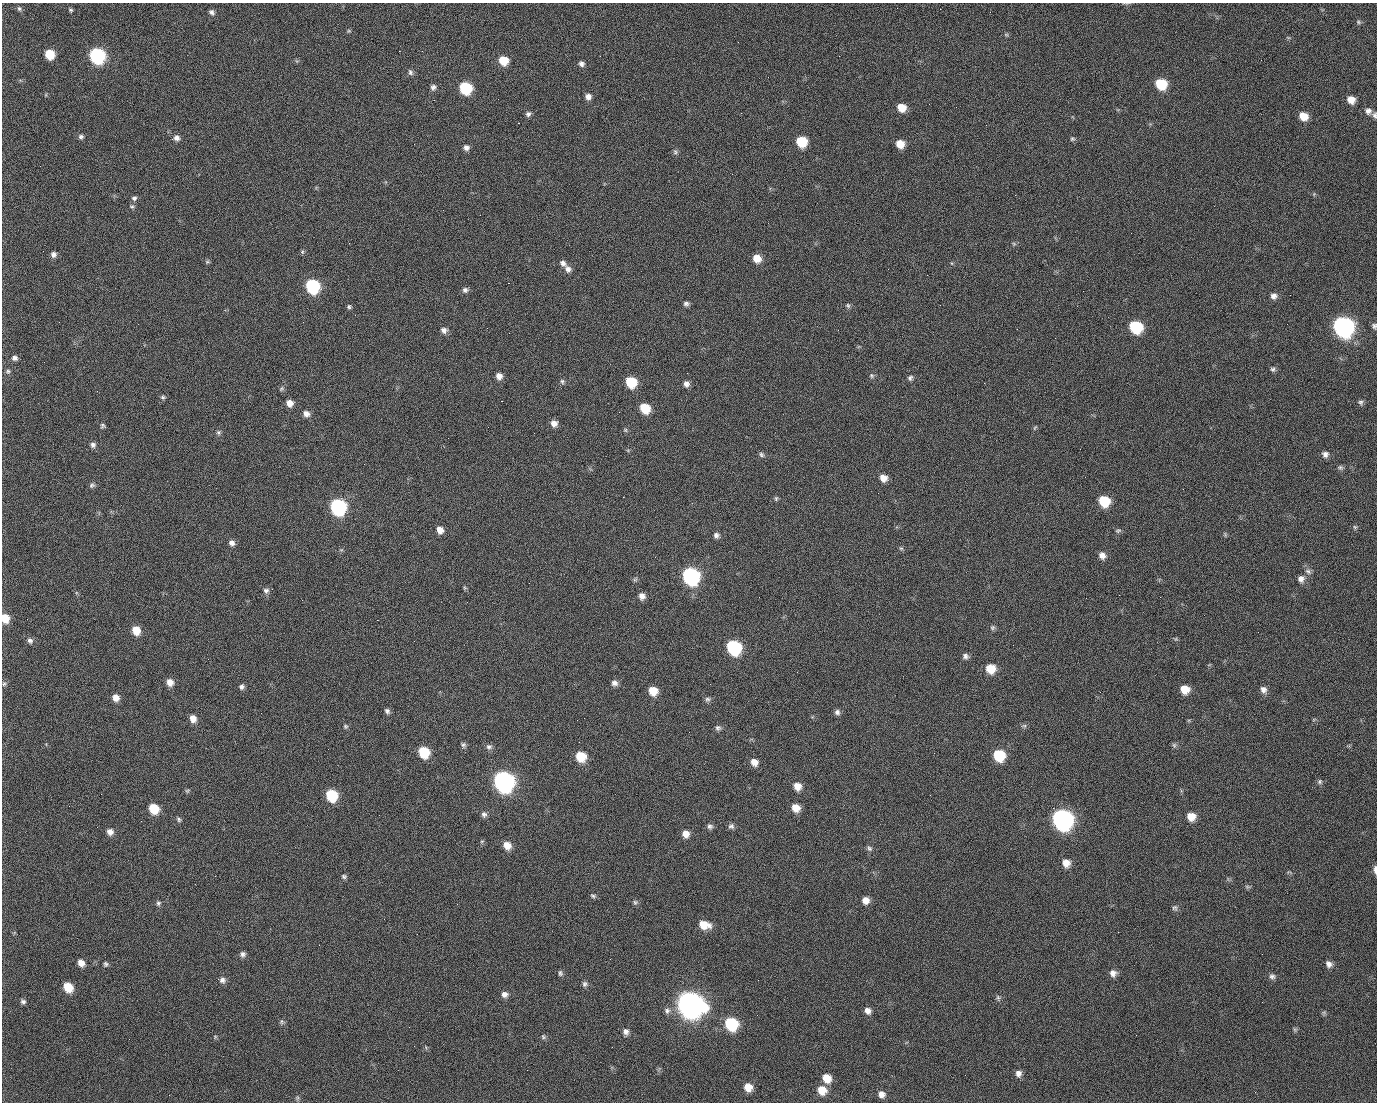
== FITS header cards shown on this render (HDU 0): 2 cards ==
NAXIS1  =                 1375 / length of data axis 1
NAXIS2  =                 1100 / length of data axis 2

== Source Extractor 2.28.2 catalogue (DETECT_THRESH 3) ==
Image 1375 x 1100 px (HDU 0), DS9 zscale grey, 1 PNG px = 1 image px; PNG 1379 x 1104 px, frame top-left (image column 1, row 1100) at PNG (2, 3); no overlay
Background 1530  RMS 33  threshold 99.6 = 3 sigma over >= 5 px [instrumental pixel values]
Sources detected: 213; all 213 listed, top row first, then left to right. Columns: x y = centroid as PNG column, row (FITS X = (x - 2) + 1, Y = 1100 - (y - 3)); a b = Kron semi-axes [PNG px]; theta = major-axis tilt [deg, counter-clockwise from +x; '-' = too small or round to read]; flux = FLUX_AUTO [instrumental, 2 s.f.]
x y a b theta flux
19 8 7 5 -72 4.4e+03
71 11 4 3 - 6.7e+03
212 12 8 5 -52 7.0e+03
990 12 3 2 - 2.3e+03
1358 22 6 5 - 3.6e+03
349 31 5 5 - 2.8e+03
1006 35 6 4 -1 3.3e+03
1288 37 5 3 - 2.4e+03
399 51 2 2 - 2.6e+04
50 54 7 7 - 6.8e+04
97 56 9 8 - 4.6e+05
839 56 2 2 - 9.4e+02
503 60 8 7 - 5.3e+04
581 64 7 6 - 7.7e+03
410 72 8 6 -68 6.0e+03
1161 84 8 7 - 9.5e+04
433 87 8 6 75 7.1e+03
465 88 8 7 - 1.6e+05
588 97 7 7 - 1.2e+04
498 99 2 2 - 1.2e+03
434 100 3 2 - 4.7e+03
1351 100 8 7 - 2.3e+04
901 108 8 7 - 3.3e+04
1368 111 8 8 - 1.0e+04
528 114 6 6 - 6.3e+03
1375 115 8 6 -77 6.0e+03
1303 116 8 7 - 3.3e+04
518 123 2 2 - 3.9e+04
81 137 7 7 - 5.9e+03
176 138 8 7 - 1.0e+04
1072 139 6 5 - 3.8e+03
801 142 8 7 - 8.3e+04
900 144 7 7 - 2.9e+04
466 148 6 6 - 9.1e+03
675 152 7 7 - 5.1e+03
1015 195 2 2 - 7.8e+03
134 198 7 6 - 5.8e+03
132 206 6 5 - 4.2e+03
1014 244 6 4 -44 3.1e+03
302 252 6 5 - 3.5e+03
53 254 7 7 - 8.6e+03
757 258 8 7 - 2.9e+04
207 262 7 5 -6 3.4e+03
563 263 9 6 -40 8.8e+03
568 269 9 8 - 1.1e+04
927 275 2 2 - 1.0e+03
508 283 2 2 - 5.7e+04
312 286 9 8 - 2.9e+05
465 290 7 6 - 7.2e+03
1083 291 2 2 - 3.7e+03
1290 295 2 2 - 2.2e+03
1274 296 8 7 - 1.1e+04
686 304 7 6 - 6.3e+03
848 305 8 5 -50 4.3e+03
349 307 5 5 - 4.0e+03
355 315 2 2 - 1.2e+03
59 322 3 2 - 1.6e+03
1287 324 2 2 - 1.2e+03
1374 326 8 6 -86 5.7e+03
1135 327 9 8 - 1.6e+05
1343 327 10 9 - 1.3e+06
444 330 8 7 - 9.5e+03
14 358 7 6 - 8.2e+03
1273 369 7 6 - 5.0e+03
8 371 7 6 - 5.0e+03
871 375 7 6 - 4.9e+03
499 376 7 6 - 1.4e+04
910 378 7 6 - 5.6e+03
562 381 7 6 - 4.8e+03
631 382 8 7 - 8.5e+04
984 383 2 2 - 2.4e+04
686 384 7 7 - 9.9e+03
281 389 8 5 38 4.0e+03
97 391 2 2 - 1.7e+03
163 397 7 5 -5 4.4e+03
501 401 3 2 - 5.8e+04
1360 402 7 6 - 5.3e+03
289 403 7 6 - 1.7e+04
645 408 8 7 - 6.3e+04
619 412 2 2 - 1.0e+03
306 414 8 7 - 1.3e+04
554 423 7 7 - 1.4e+04
102 426 7 6 - 4.4e+03
1035 428 7 4 56 2.9e+03
625 430 5 5 - 3.2e+03
218 432 6 6 - 4.6e+03
93 445 7 6 - 7.7e+03
1325 454 8 8 - 9.8e+03
761 455 8 6 -47 5.1e+03
1340 467 7 6 - 5.2e+03
883 478 8 7 - 1.9e+04
92 485 7 6 - 5.6e+03
623 497 2 2 - 3.6e+03
776 498 7 5 76 3.7e+03
1104 501 9 8 - 8.2e+04
338 507 9 8 - 5.1e+05
1355 527 5 5 - 3.7e+03
440 530 8 6 -65 1.7e+04
1118 531 8 6 15 4.7e+03
1225 534 6 4 -80 3.0e+03
716 535 7 7 - 8.0e+03
232 543 8 7 - 9.7e+03
901 548 6 4 -1 3.3e+03
341 550 6 4 18 2.8e+03
1102 555 8 7 - 1.3e+04
655 557 2 2 - 9.1e+02
1308 571 10 6 -37 7.5e+03
691 576 9 9 - 6.1e+05
1301 579 9 9 - 1.2e+04
465 588 6 4 -19 2.7e+03
266 590 7 7 - 7.3e+03
642 596 8 7 - 1.3e+04
5 618 8 7 - 3.9e+04
27 619 3 2 - 2.1e+03
377 620 2 2 - 1.3e+04
992 628 7 7 - 4.9e+03
136 630 8 7 - 3.7e+04
1176 639 6 5 - 2.9e+03
30 640 9 7 -57 8.0e+03
414 641 2 2 - 8.8e+02
734 647 9 8 - 2.9e+05
965 656 7 7 - 7.6e+03
990 669 9 8 - 4.2e+04
170 682 8 7 - 1.8e+04
614 683 7 7 - 9.9e+03
4 684 6 6 - 4.6e+03
242 687 7 6 - 6.5e+03
1184 689 8 8 - 3.4e+04
1263 690 9 8 - 1.1e+04
653 691 8 7 - 4.0e+04
116 698 7 7 - 1.8e+04
707 699 7 7 - 5.9e+03
387 711 7 6 - 6.1e+03
837 712 7 7 - 7.7e+03
193 719 8 6 -69 1.8e+04
345 726 6 5 - 4.0e+03
1024 726 8 6 -9 4.8e+03
718 728 8 7 - 6.3e+03
463 745 9 6 85 5.7e+03
1174 745 7 6 - 4.6e+03
489 747 8 7 - 7.0e+03
424 752 8 8 - 8.8e+04
934 753 3 2 - 1.9e+03
999 755 9 8 - 1.1e+05
581 756 8 8 - 6.5e+04
754 762 8 7 - 1.8e+04
503 781 10 9 - 1.4e+06
1320 782 7 6 - 5.1e+03
797 786 8 8 - 2.1e+04
187 791 7 5 18 3.3e+03
101 794 3 2 - 2.9e+03
332 795 8 7 - 1.2e+05
930 795 2 2 - 9.4e+03
796 808 9 7 -43 2.7e+04
1053 808 2 2 - 1.9e+04
154 809 8 7 - 6.4e+04
484 814 7 6 - 7.0e+03
1191 816 8 8 - 2.8e+04
179 819 7 5 -60 4.4e+03
1062 819 10 9 - 1.3e+06
710 826 7 7 - 6.8e+03
731 826 8 7 - 6.8e+03
110 832 8 8 - 1.2e+04
686 834 8 7 - 1.8e+04
482 841 6 3 18 2.6e+03
507 845 8 7 - 2.5e+04
869 848 8 6 -52 6.0e+03
1066 863 9 8 - 2.1e+04
1375 870 8 3 -87 1.1e+04
344 876 7 6 - 4.7e+03
1247 887 7 5 -8 4.2e+03
593 896 7 5 -11 4.4e+03
865 900 8 8 - 1.7e+04
635 902 6 6 - 4.6e+03
158 903 7 6 - 5.3e+03
457 904 3 2 - 2.1e+03
1175 908 8 7 - 5.6e+03
704 925 11 8 -13 3.8e+04
1118 932 2 2 - 3.1e+03
243 954 7 7 - 7.7e+03
610 959 2 2 - 3.2e+03
81 963 7 6 - 1.6e+04
106 964 6 6 - 4.5e+03
1329 964 9 7 -43 1.1e+04
560 973 7 5 -82 5.1e+03
1113 973 8 8 - 1.3e+04
1272 976 8 7 - 7.6e+03
222 980 9 8 - 9.4e+03
758 980 2 2 - 2.2e+03
585 984 7 7 - 6.1e+03
68 987 8 7 - 5.3e+04
504 994 8 7 - 1.1e+04
998 997 8 5 -63 4.7e+03
23 1001 7 6 - 5.9e+03
690 1004 12 11 - 3.1e+06
667 1011 8 8 - 8.5e+03
868 1011 8 7 - 1.2e+04
1324 1013 6 6 - 3.9e+03
757 1015 2 2 - 1.4e+03
282 1022 7 6 - 4.5e+03
731 1024 9 8 - 1.7e+05
1295 1030 6 5 - 3.8e+03
626 1032 9 7 -59 9.5e+03
1136 1035 2 2 - 9.2e+02
215 1037 5 5 - 2.9e+03
543 1037 7 5 -49 4.2e+03
1018 1073 8 7 - 1.1e+04
827 1078 9 8 - 3.2e+04
748 1087 8 7 - 2.8e+04
822 1090 9 8 - 3.4e+04
881 1094 8 8 - 1.3e+04
169 1095 2 2 - 6.2e+03
297 1098 6 6 - 3.8e+03
At the frame edge (FLAGS 8, measured only in part): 4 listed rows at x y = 1375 115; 1374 326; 5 618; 1375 870